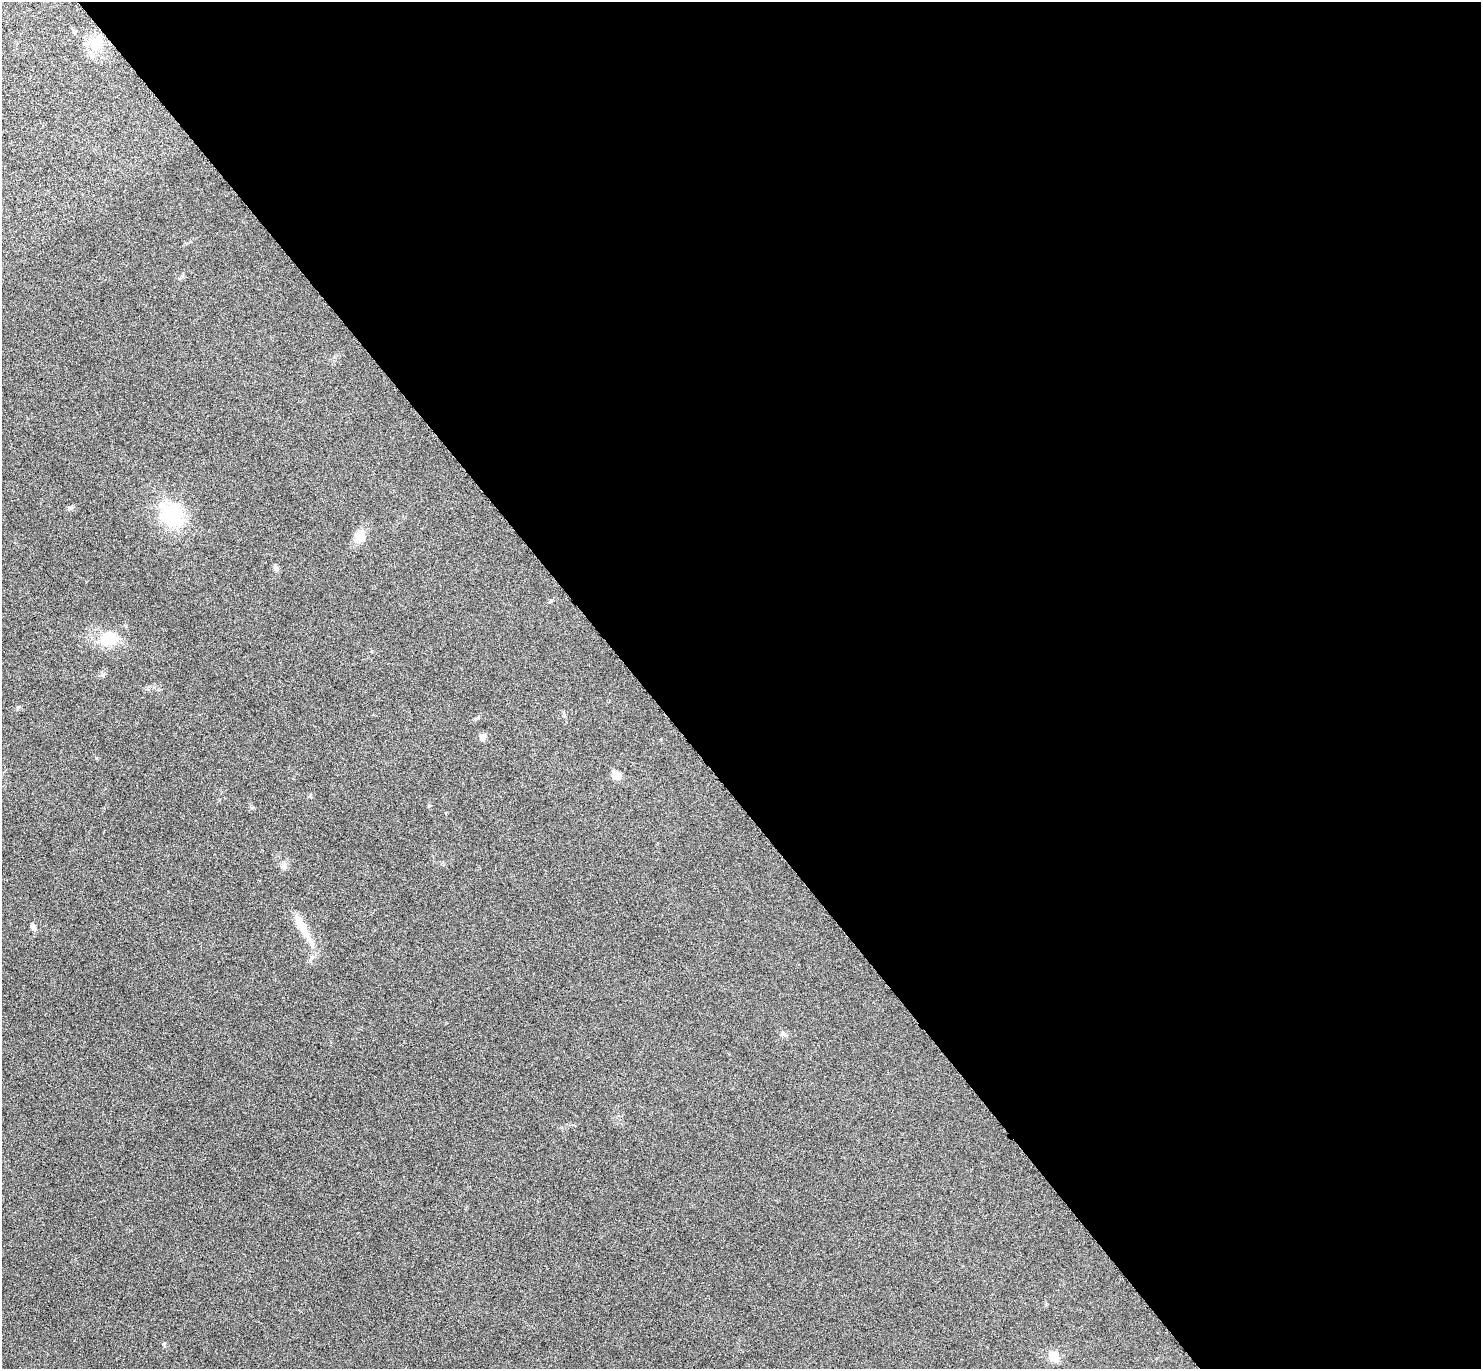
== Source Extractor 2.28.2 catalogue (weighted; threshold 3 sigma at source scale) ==
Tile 8 of 4 x 4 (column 4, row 2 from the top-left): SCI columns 4445-5923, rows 2895-4261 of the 5934 x 5929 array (HDU 1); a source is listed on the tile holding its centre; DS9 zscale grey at full resolution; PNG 1483 x 1371 px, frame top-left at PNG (2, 2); no overlay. Shown black and unused: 57% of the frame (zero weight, under 4 of 8 exposures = <1% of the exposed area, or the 3 px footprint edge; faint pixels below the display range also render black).
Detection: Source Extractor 2.28.2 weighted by HDU 2 'WHT'; one run over the whole footprint, this tile lists its part. Background 0.0235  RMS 0.0036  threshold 0.0148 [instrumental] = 3 sigma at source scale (4.09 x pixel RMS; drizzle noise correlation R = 1.36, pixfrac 0.8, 0.05/0.05 arcsec/px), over >= 5 px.
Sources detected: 13; all 13 listed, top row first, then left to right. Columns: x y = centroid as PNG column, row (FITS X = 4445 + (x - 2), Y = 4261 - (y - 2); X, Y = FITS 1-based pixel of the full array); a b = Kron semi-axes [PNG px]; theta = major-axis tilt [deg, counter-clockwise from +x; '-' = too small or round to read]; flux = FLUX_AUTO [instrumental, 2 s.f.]
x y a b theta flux
96 42 22 15 50 7
70 508 7 6 - 0.68
171 513 35 29 -43 19
360 536 15 13 -66 4
276 568 8 6 -25 0.85
107 640 32 18 0 8.9
18 707 6 4 19 0.48
483 737 8 7 - 1.8
616 776 5 5 - 7.5
284 867 9 6 64 1.1
301 925 36 10 -59 7
33 928 9 6 -55 0.9
1054 1357 15 11 -70 3.6
Unlisted compact peaks at least as high as the median listed source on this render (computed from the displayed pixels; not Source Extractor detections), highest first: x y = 103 675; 164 1343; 96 758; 478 718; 429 806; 551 601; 252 808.